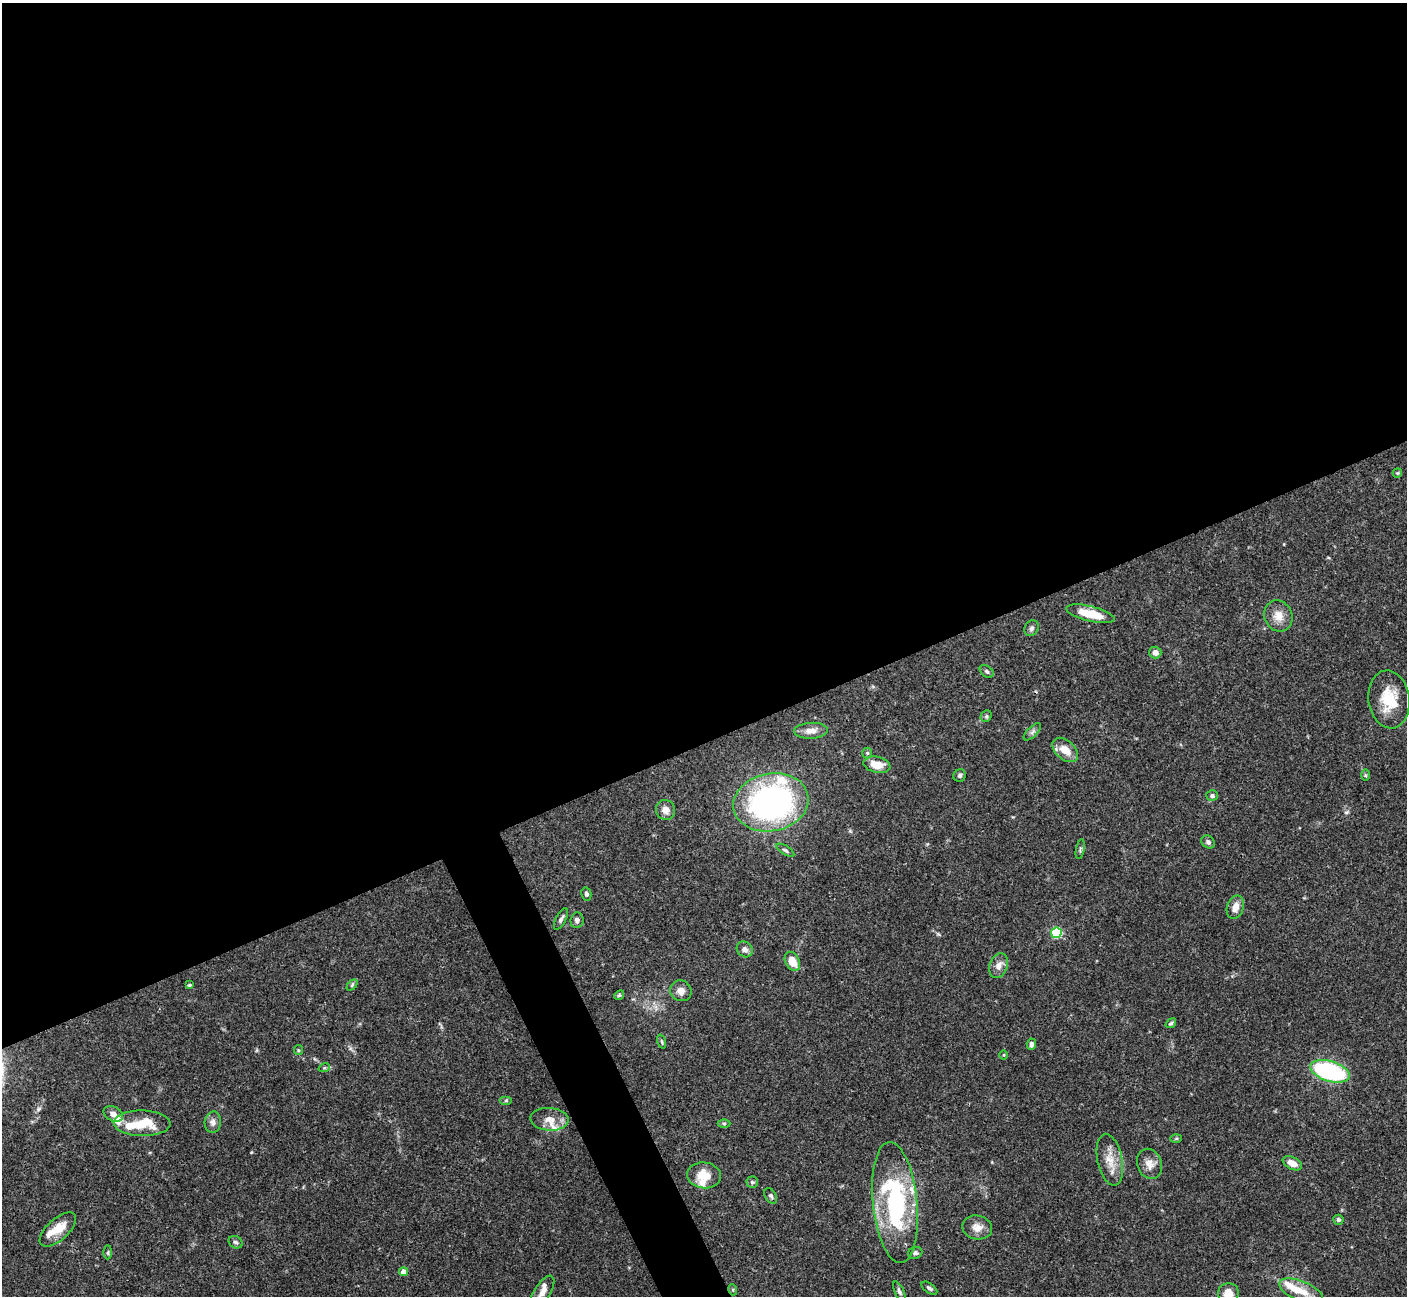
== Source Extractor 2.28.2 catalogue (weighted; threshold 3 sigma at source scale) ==
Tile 2 of 4 x 4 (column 2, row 1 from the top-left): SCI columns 1411-2815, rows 4169-5462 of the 5628 x 5617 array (HDU 1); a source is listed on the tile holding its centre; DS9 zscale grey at full resolution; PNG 1409 x 1298 px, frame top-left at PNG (2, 3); each listed source drawn as its Kron ellipse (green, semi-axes under 4 px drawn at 4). Shown black and unused: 59% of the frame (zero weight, under 3 of 4 exposures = <1% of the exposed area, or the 3 px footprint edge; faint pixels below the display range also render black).
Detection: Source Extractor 2.28.2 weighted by HDU 2 'WHT'; one run over the whole footprint, this tile lists its part. Background 0.0665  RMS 0.0031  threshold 0.0139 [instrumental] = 3 sigma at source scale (4.5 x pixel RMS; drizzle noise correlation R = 1.50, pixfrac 1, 0.05/0.05 arcsec/px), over >= 5 px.
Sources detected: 76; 9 inside a brighter listed object's ellipse — not listed separately; the other 67 listed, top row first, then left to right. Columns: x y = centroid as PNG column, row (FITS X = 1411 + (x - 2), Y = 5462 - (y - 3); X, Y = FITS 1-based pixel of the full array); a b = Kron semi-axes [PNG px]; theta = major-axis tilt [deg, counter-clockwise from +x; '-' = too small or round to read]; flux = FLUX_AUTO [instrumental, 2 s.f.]
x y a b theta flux
1397 473 5 4 - 0.36
1090 614 25 7 -14 8
1278 616 16 14 -64 3.8
1031 628 8 6 60 0.86
1155 652 6 6 - 1.5
987 671 8 5 -39 0.68
1389 699 29 20 -82 9.7
986 716 6 5 - 0.56
811 731 17 8 3 2.5
1032 732 11 5 44 0.92
1065 750 15 9 -41 4.2
867 753 5 5 - 0.41
877 765 13 8 -13 4.3
1365 775 6 4 -89 0.37
960 776 6 6 - 0.7
1212 796 6 5 - 0.69
771 802 38 29 11 85
665 810 10 9 - 2.3
1208 842 7 6 - 0.83
1080 849 10 3 79 0.51
785 850 10 4 -32 0.63
586 894 6 5 - 0.78
1235 907 12 8 72 2.9
561 919 12 5 62 0.9
577 920 8 6 83 1.1
1056 933 5 5 - 27
745 949 8 7 - 1.4
792 961 10 7 -63 4.5
998 966 13 9 69 2.2
189 985 3 3 - 0.41
352 985 6 4 46 0.52
681 991 11 10 - 2.2
619 995 5 4 - 0.44
1171 1023 6 4 36 0.54
662 1042 7 3 -71 0.39
1031 1044 6 4 86 1.3
298 1050 5 4 - 0.38
1004 1055 5 3 - 0.29
324 1068 6 3 18 0.41
1330 1071 20 10 -17 41
506 1100 6 4 0 0.49
113 1114 10 7 -27 1.6
549 1119 19 11 -4 3.6
213 1122 11 8 84 1.6
142 1123 28 13 -1 9.5
724 1123 6 4 0 0.44
1176 1138 6 4 2 0.43
1110 1160 26 12 -78 5.2
1292 1163 10 6 -26 2.7
1149 1164 15 12 -70 3
704 1175 17 13 -5 5.7
752 1182 6 5 - 0.61
771 1196 8 5 -60 0.7
895 1203 61 22 -84 44
1338 1220 5 5 - 0.63
977 1227 15 12 -12 2.9
58 1229 22 10 42 5.1
235 1242 7 5 -31 0.73
108 1252 7 3 89 0.45
915 1253 7 6 - 0.82
404 1272 4 4 - 3.1
929 1288 9 5 -35 0.7
733 1290 5 3 - 0.38
899 1291 11 4 -64 0.88
1301 1291 23 10 -22 5.3
542 1292 19 8 58 2.8
1228 1293 10 10 - 3.6
Isophote crosses this tile's border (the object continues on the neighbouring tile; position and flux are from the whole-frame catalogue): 1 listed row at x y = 1228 1293